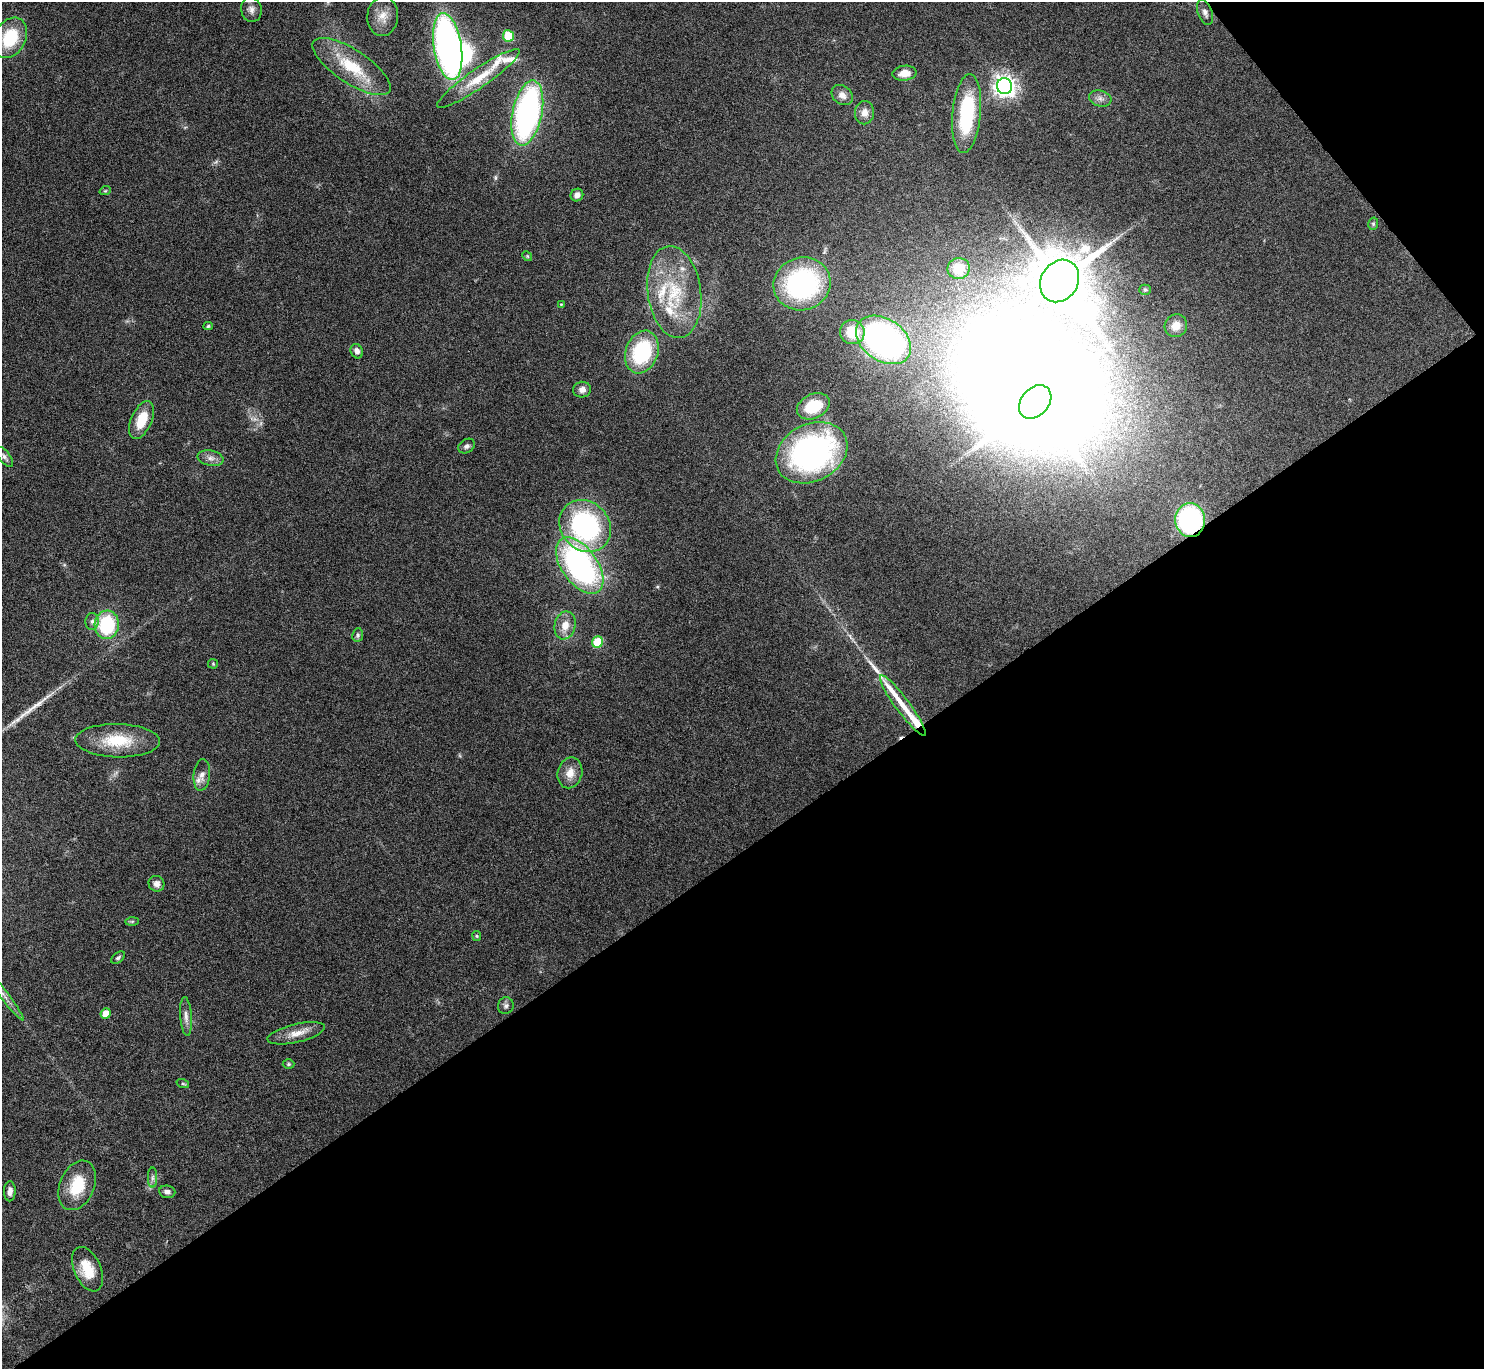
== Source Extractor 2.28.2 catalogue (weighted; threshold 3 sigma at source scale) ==
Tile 12 of 4 x 4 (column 4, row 3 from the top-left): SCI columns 4454-5935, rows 1539-2905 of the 5943 x 5938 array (HDU 1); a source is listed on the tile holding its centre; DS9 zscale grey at full resolution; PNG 1486 x 1371 px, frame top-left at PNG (2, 2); each listed source drawn as its Kron ellipse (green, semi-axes under 4 px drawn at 4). Shown black and unused: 40% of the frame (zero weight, under 4 of 8 exposures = <1% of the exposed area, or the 3 px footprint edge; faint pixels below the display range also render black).
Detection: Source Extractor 2.28.2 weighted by HDU 2 'WHT'; one run over the whole footprint, this tile lists its part. Background 0.0651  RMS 0.0049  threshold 0.0201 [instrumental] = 3 sigma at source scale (4.09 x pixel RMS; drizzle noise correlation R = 1.36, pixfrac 0.8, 0.05/0.05 arcsec/px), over >= 5 px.
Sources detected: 81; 1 too faint to see at this stretch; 2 inside a brighter object's white glare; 2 long thin detections or spike segments (spike, bleed or trail) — neither listed nor drawn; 8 inside a brighter listed object's ellipse — not listed separately; the other 68 listed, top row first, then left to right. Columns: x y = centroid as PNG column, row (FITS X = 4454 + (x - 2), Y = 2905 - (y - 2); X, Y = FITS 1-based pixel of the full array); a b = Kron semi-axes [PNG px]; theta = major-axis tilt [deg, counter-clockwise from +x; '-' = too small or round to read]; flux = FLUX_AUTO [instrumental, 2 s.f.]
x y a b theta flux
251 10 12 10 -77 2.8
1205 12 13 7 -71 2
383 16 20 15 85 6.3
508 36 5 5 - 16
10 38 21 15 62 22
448 46 34 14 -81 180
352 67 45 16 -33 22
904 73 12 7 7 4.7
478 78 50 9 35 14
1005 86 8 7 - 310
842 95 11 9 -41 3.1
1100 98 11 8 -16 2.3
527 113 33 15 78 130
864 113 12 9 88 3.3
967 114 40 14 84 38
105 191 6 3 18 0.51
577 195 6 6 - 2.4
1373 224 6 5 - 0.75
527 256 5 4 - 0.52
959 268 11 10 - 9.2
1060 281 22 18 58 3600
802 284 29 26 18 77
1145 290 5 5 - 0.69
674 292 46 26 -82 31
561 304 4 4 - 0.39
208 326 5 4 - 0.72
1176 326 12 11 - 5.1
852 332 12 12 - 14
883 340 30 21 -34 160
357 351 7 6 - 2.1
642 352 22 16 70 39
582 390 9 8 - 2.2
1035 402 19 14 49 4000
813 406 17 12 26 17
141 420 20 10 66 12
467 446 9 6 31 1.4
812 453 38 28 28 130
4 457 12 5 -51 1.5
211 458 13 7 -12 2.7
1190 520 17 15 -85 69
585 526 28 24 -46 77
580 566 32 18 -54 120
92 621 8 6 88 1.6
107 625 14 12 85 32
565 625 14 10 78 5.7
358 635 7 5 81 0.89
598 642 6 5 - 19
213 664 5 5 - 0.53
903 705 37 7 -53 12
118 741 42 16 -1 19
570 773 15 12 76 5.3
202 775 16 8 84 3
156 884 8 7 - 2.4
132 921 7 4 1 0.7
477 936 5 4 - 0.51
118 958 8 5 37 0.92
2 992 35 4 -52 5.4
506 1006 8 7 - 1.6
106 1013 5 5 - 6
186 1016 19 6 -85 2.8
296 1033 29 9 13 6.1
288 1064 6 5 - 0.68
183 1084 6 4 -19 0.75
152 1178 10 4 90 1.4
77 1185 26 17 67 16
10 1191 10 6 89 2.2
167 1192 8 6 -6 1.8
87 1269 23 13 -66 11
Overlapping masked pixels (flux is a lower limit): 1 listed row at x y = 1190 520
Isophote crosses this tile's border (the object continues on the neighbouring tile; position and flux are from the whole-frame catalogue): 1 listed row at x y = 2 992